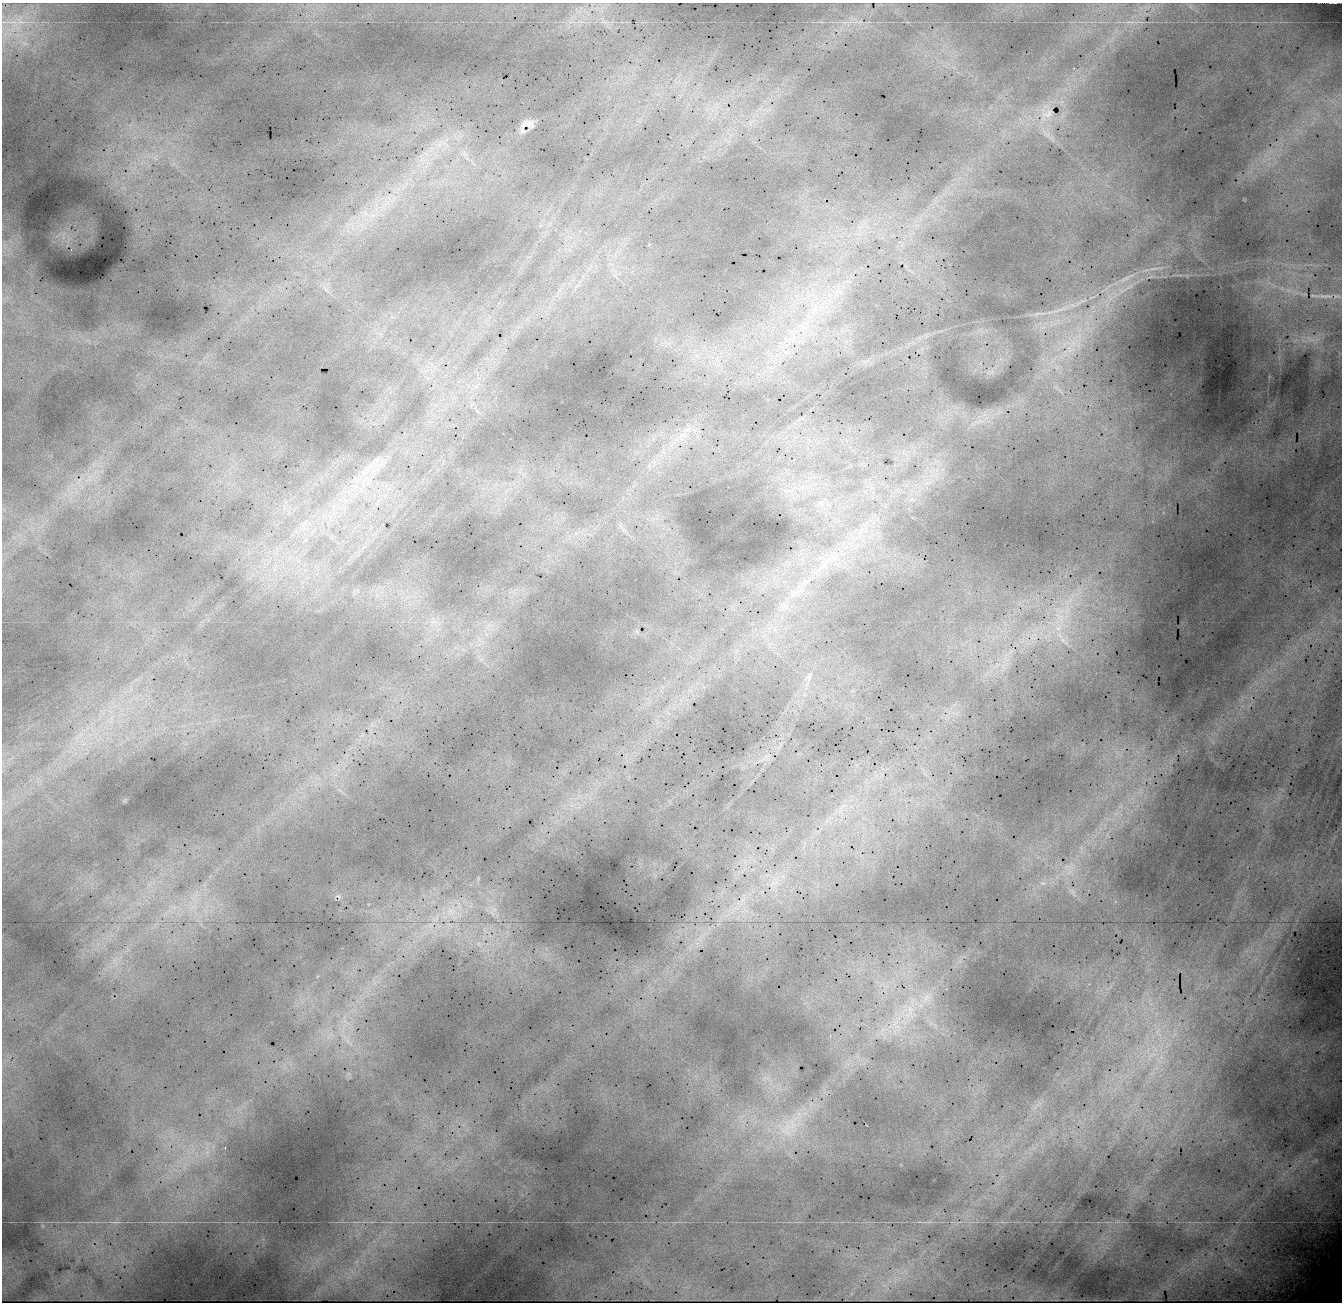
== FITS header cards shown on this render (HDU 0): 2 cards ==
NAXIS1  =                 1340 / Number of columns
NAXIS2  =                 1300 / Number of rows

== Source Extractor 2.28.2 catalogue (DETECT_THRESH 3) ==
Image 1340 x 1300 px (HDU 0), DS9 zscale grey, 1 PNG px = 1 image px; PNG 1344 x 1304 px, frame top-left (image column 1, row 1300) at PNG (2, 3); no overlay
Background 20600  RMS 160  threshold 479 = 3 sigma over >= 5 px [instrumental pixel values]
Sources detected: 43; all 43 listed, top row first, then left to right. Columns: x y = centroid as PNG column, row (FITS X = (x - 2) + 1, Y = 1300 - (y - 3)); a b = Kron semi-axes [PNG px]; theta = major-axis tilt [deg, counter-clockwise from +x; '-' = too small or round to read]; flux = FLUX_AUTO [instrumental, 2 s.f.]
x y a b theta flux
1335 3 3 2 - 9800
1132 22 11 3 0 31000
816 43 2 2 - 35000
1047 114 71 43 32 660000
526 125 15 9 38 93000
439 144 14 7 89 89000
464 154 11 7 -41 69000
422 159 12 6 58 83000
365 213 9 4 -53 44000
373 215 7 5 45 49000
5 245 18 7 -72 92000
71 249 3 2 - 19000
1154 268 15 4 8 50000
1126 278 16 5 27 68000
1322 296 8 5 -7 32000
1061 309 27 6 21 160000
814 310 18 9 38 190000
1038 313 15 6 6 64000
793 338 7 4 18 40000
1072 344 10 6 84 80000
683 435 13 7 1 81000
1060 618 34 20 -75 640000
1064 641 20 14 -35 250000
809 678 13 6 79 62000
80 735 13 5 48 76000
83 744 10 4 -5 43000
774 883 13 6 4 70000
1043 883 10 4 4 33000
1073 893 13 3 -65 28000
338 896 10 6 -33 30000
451 911 12 8 -19 100000
479 944 7 4 -72 27000
926 998 16 11 42 150000
910 1010 19 9 -84 180000
345 1021 9 4 -45 41000
895 1023 18 9 63 190000
830 1036 3 2 - 93000
348 1042 17 4 -49 74000
786 1130 25 21 -85 420000
225 1147 3 2 - 84000
116 1222 11 2 0 21000
43 1226 7 4 89 22000
1030 1299 3 2 - 6000
At the frame edge (FLAGS 8, measured only in part): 1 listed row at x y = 1335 3